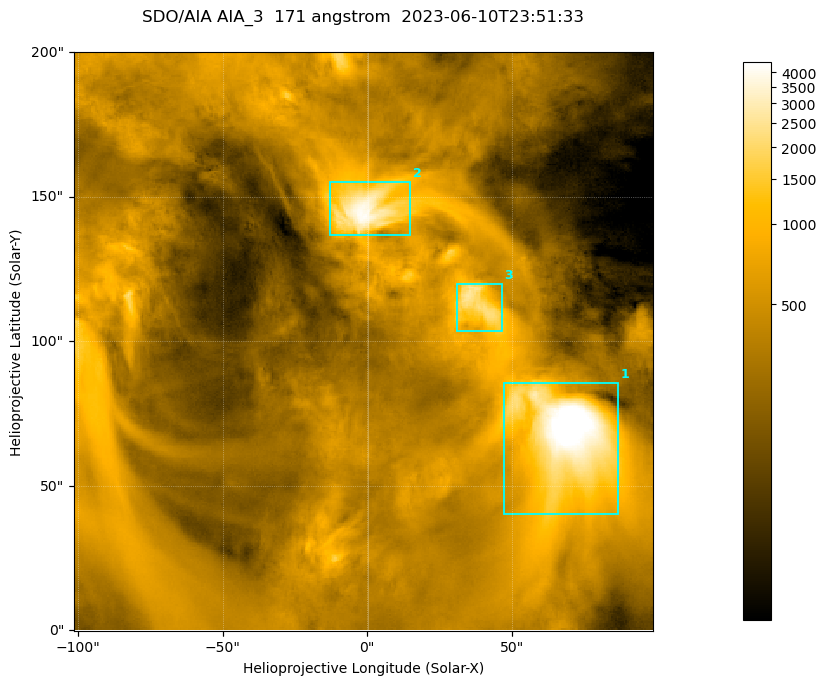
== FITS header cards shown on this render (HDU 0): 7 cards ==
TELESCOP= 'SDO/AIA '
INSTRUME= 'AIA_3   '
WAVELNTH=                  171
WAVEUNIT= 'angstrom'
DATE-OBS= '2023-06-10T23:51:33.351'
CTYPE1  = 'HPLN-TAN'
CTYPE2  = 'HPLT-TAN'

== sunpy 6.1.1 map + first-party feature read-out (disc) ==
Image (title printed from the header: SDO/AIA AIA_3  171 angstrom  2023-06-10T23:51:33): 334 x 334 px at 0.599 arcsec/px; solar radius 945 arcsec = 1577 px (partial field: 1.4% of the solar disc is inside the frame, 100% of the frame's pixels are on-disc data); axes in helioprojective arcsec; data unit not stated in the header (colour bar unlabelled)
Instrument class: DISC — disc imager (sunpy class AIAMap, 171 A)
Bright regions (active regions / flare kernels): reference = the on-disc median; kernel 3 px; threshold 5 sigma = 1099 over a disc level ~358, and >= 1.15x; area >= 111 px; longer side >= 4 px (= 2.4 arcsec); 3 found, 3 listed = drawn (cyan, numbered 1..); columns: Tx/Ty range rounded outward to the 2 arcsec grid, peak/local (2 s.f.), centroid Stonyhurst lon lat
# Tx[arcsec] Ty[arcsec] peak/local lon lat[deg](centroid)
1 46..88 40..86 17 +4 +4
2 -14..16 136..156 12 +0 +9
3 30..48 102..120 7.3 +2 +7